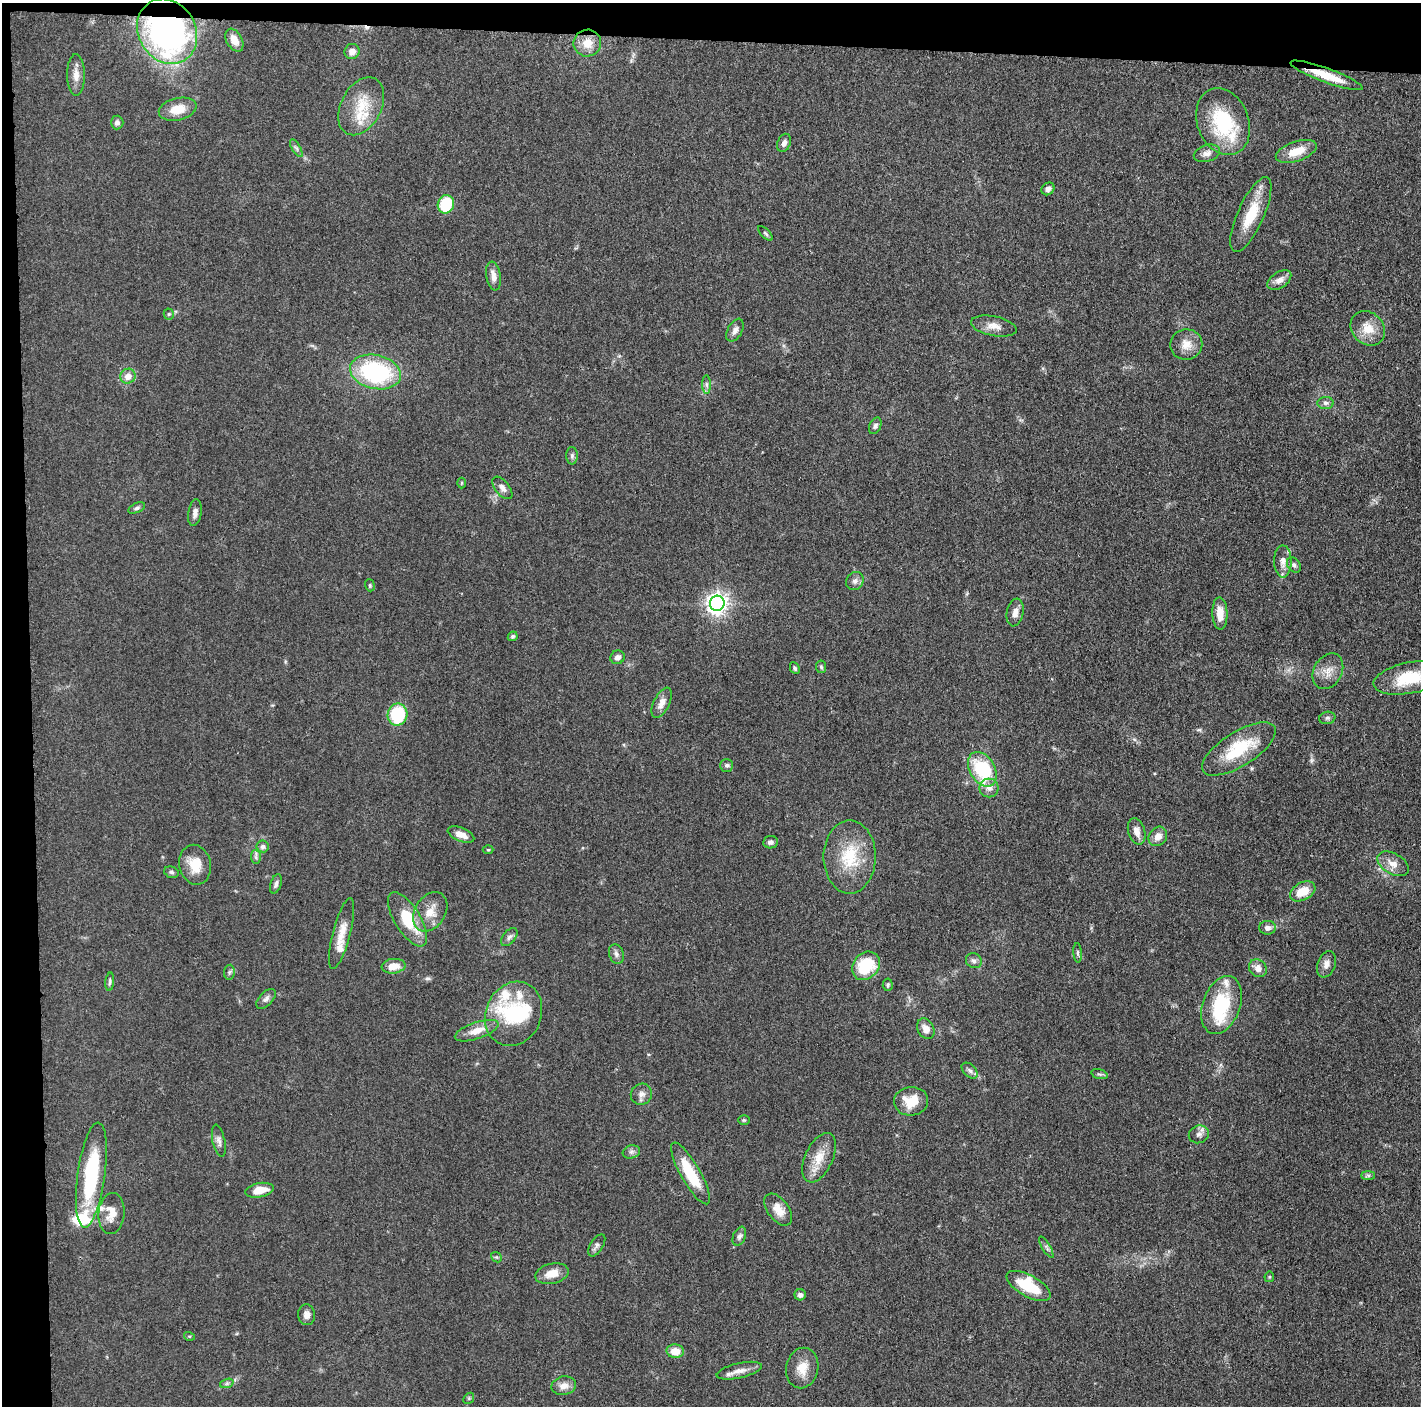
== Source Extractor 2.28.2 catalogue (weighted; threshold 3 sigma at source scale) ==
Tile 1 of 3 x 3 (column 1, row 1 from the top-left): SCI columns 7-1425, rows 2828-4231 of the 4280 x 4250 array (HDU 1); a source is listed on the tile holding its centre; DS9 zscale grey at full resolution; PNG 1423 x 1408 px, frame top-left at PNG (2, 3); each listed source drawn as its Kron ellipse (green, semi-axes under 4 px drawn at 4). Shown black and unused: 5% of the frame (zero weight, under 3 of 5 exposures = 1% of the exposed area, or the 3 px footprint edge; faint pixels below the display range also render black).
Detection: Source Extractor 2.28.2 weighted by HDU 2 'WHT'; one run over the whole footprint, this tile lists its part. Background 0.0487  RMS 0.0053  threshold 0.0237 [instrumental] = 3 sigma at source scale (4.5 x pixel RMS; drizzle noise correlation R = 1.50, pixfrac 1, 0.05/0.05 arcsec/px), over >= 5 px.
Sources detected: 130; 2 inside a brighter object's white glare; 1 cosmic-ray / hot-pixel residue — neither listed nor drawn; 8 inside a brighter listed object's ellipse — not listed separately; the other 119 listed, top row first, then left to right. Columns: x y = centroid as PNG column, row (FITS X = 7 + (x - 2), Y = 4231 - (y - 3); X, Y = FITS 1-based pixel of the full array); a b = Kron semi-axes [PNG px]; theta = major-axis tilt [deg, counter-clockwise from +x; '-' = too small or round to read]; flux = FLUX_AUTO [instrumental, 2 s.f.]
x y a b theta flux
167 31 34 28 -59 150
234 40 12 7 -61 5
587 43 14 13 - 8
352 51 8 7 - 3.9
76 75 21 9 -89 4.9
1327 75 38 7 -20 13
361 106 31 20 63 18
178 109 19 11 13 9
117 122 7 6 - 2
1223 122 34 26 -69 37
784 143 9 6 66 2.3
296 148 10 4 -60 1.3
1296 151 21 9 19 9.6
1207 153 13 8 17 3
1048 189 7 6 - 2
446 204 9 8 - 22
1251 215 40 13 66 17
765 233 9 4 -45 0.98
493 276 14 7 -81 3.9
1279 280 13 8 33 3.9
169 314 5 5 - 0.77
994 326 23 9 -11 5.5
1368 328 19 15 -46 9.3
735 330 12 7 62 2.6
1186 344 16 15 - 6.6
375 372 26 17 -12 64
128 376 8 7 - 4.9
707 385 9 4 -89 1.4
1326 403 8 6 -1 1.7
875 426 9 5 66 1.3
572 456 9 6 90 1.3
461 483 5 3 - 0.54
502 488 13 7 -51 2.8
137 508 9 4 25 1.2
195 513 13 6 81 2.6
1283 561 16 8 -89 4.6
1294 565 8 6 -53 1.5
855 581 9 8 - 2.3
370 585 6 4 -71 0.7
717 603 7 7 - 330
1015 613 14 8 79 3.7
1220 613 16 7 -88 6.5
513 636 5 4 - 0.93
618 657 7 6 - 2.3
821 667 6 5 - 0.9
795 668 6 4 -63 0.91
1328 671 19 14 61 6.6
1410 678 37 15 11 23
662 703 16 8 64 4.1
397 715 11 10 - 29
1327 718 8 6 13 1.2
1239 749 42 17 32 26
727 765 6 6 - 1.2
982 769 19 12 -59 37
989 788 9 9 - 3.2
1137 831 13 8 -72 3.8
461 834 14 6 -21 4.8
1158 836 10 8 53 4.3
771 842 7 6 - 1.8
263 846 6 6 - 1.6
488 850 5 3 - 0.54
256 857 7 5 -88 1.3
850 857 37 26 90 25
1393 864 17 10 -29 5.2
195 865 20 15 -79 11
171 872 7 5 -16 1.1
276 884 10 5 72 1.5
1303 891 13 9 29 10
430 912 21 15 58 8.9
407 919 31 13 -58 19
1267 928 8 7 - 2.1
341 934 36 9 75 7.9
509 937 10 6 52 1.8
1078 953 10 4 -85 0.95
616 954 10 7 -72 1.9
974 961 8 7 - 1.8
1326 964 14 9 70 3.5
393 966 12 7 6 6.7
866 966 15 12 47 23
1258 968 9 8 - 4
229 972 7 5 82 1.1
110 982 9 4 85 1
888 985 6 5 - 0.95
266 999 12 6 46 2.2
1221 1005 30 18 70 32
514 1014 33 27 66 34
926 1029 11 8 -62 4.1
477 1031 23 8 19 6.5
970 1071 9 6 -44 1.6
1099 1074 8 4 -17 0.97
641 1094 11 10 - 2.9
911 1101 17 14 4 12
744 1120 6 5 - 0.75
1199 1134 10 8 22 2.4
219 1141 16 6 -78 2.4
631 1152 9 6 15 1.6
819 1158 26 13 65 10
690 1173 35 9 -60 22
91 1175 53 13 82 46
1368 1175 7 4 0 1
260 1190 14 7 11 7.5
778 1210 18 10 -53 6.4
111 1213 20 13 85 7.6
739 1236 10 6 69 1.7
597 1245 12 6 58 1.8
1046 1247 12 3 -60 1.1
496 1257 6 4 -42 0.79
552 1274 17 10 13 6.8
1269 1277 5 5 - 0.65
1029 1286 24 10 -29 22
800 1295 5 5 - 2
306 1315 10 8 -84 3
189 1336 5 3 - 0.57
675 1351 8 7 - 7.4
802 1368 20 16 78 8.4
739 1371 23 7 13 4.3
227 1383 7 4 19 1.1
564 1386 12 9 11 4.2
469 1398 6 4 46 0.7
Overlapping masked pixels (flux is a lower limit): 2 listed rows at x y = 167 31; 1327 75
Isophote crosses this tile's border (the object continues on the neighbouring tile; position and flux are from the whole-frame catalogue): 1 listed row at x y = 1410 678